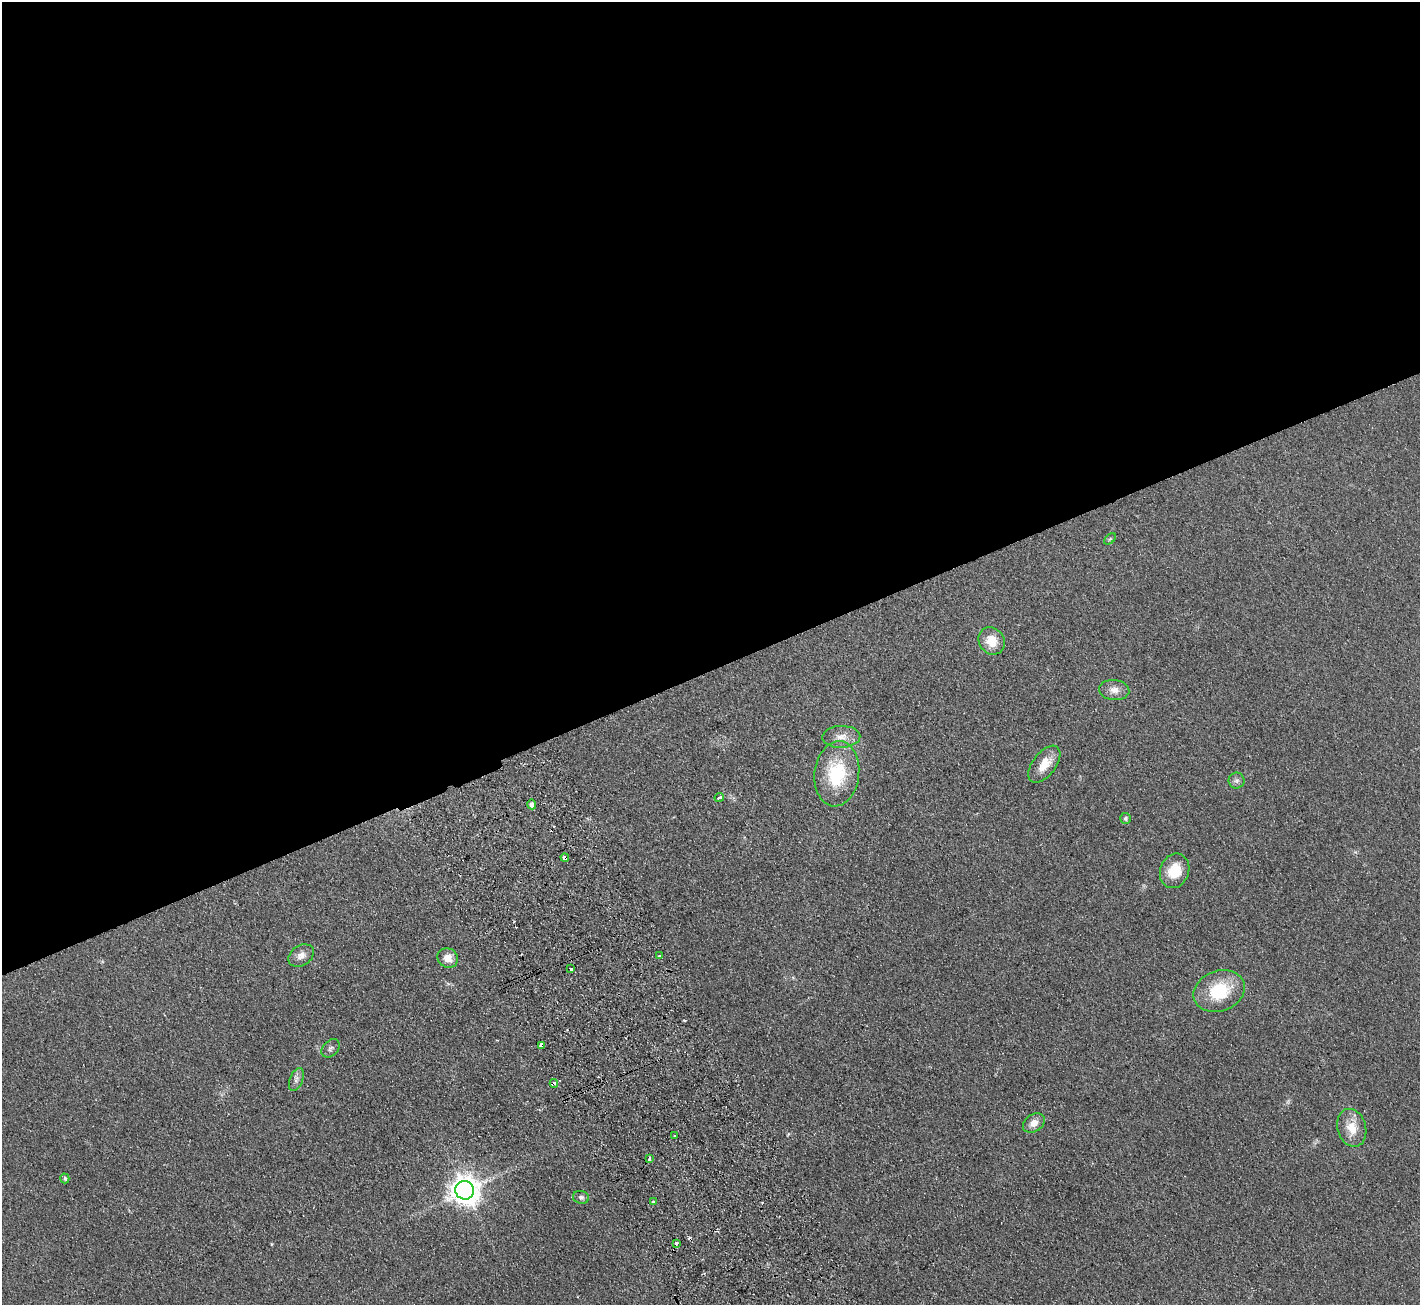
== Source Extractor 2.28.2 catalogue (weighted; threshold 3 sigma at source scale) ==
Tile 2 of 4 x 4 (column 2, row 1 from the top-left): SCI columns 1472-2889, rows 4095-5397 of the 5776 x 5715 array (HDU 1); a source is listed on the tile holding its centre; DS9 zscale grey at full resolution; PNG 1422 x 1307 px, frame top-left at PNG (2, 2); each listed source drawn as its Kron ellipse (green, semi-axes under 4 px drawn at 4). Shown black and unused: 52% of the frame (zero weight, under 2 of 3 exposures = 3% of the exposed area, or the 3 px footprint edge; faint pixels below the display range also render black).
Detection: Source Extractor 2.28.2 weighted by HDU 2 'WHT'; one run over the whole footprint, this tile lists its part. Background 0.0927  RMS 0.0099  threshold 0.0446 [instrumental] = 3 sigma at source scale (4.5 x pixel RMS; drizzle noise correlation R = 1.50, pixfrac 1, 0.05/0.05 arcsec/px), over >= 5 px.
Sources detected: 36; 6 cosmic-ray / hot-pixel residue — neither listed nor drawn; the other 30 listed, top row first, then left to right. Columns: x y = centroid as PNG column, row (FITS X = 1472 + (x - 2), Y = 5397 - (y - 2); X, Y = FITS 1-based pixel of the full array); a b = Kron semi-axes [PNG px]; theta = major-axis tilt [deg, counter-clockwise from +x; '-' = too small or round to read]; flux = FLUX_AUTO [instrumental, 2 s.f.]
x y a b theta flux
1110 539 7 4 45 1.4
992 641 14 12 -53 14
1114 690 15 10 -6 7.6
841 737 19 11 2 10
1044 764 21 11 52 15
837 774 33 22 83 54
1236 781 8 8 - 3.2
719 797 5 3 - 4.8
532 804 5 4 - 6.6
1125 818 5 5 - 1.9
565 858 4 3 - 71
1175 871 18 14 68 22
301 955 13 10 34 6.8
659 956 3 3 - 1.2
448 958 10 9 - 8.9
571 969 3 3 - 4
1219 991 26 20 20 41
541 1045 4 3 - 12
331 1048 10 7 44 3
296 1080 12 6 69 4
554 1083 4 3 - 12
1034 1123 12 8 32 6.9
1352 1128 19 14 -74 16
675 1136 3 3 - 1.7
649 1159 3 3 - 4.8
65 1178 5 4 - 2.1
465 1190 9 9 - 1300
581 1197 8 6 -13 2.8
653 1202 3 3 - 2.5
676 1243 3 3 - 3.1
Overlapping masked pixels (flux is a lower limit): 3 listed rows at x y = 565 858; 541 1045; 554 1083